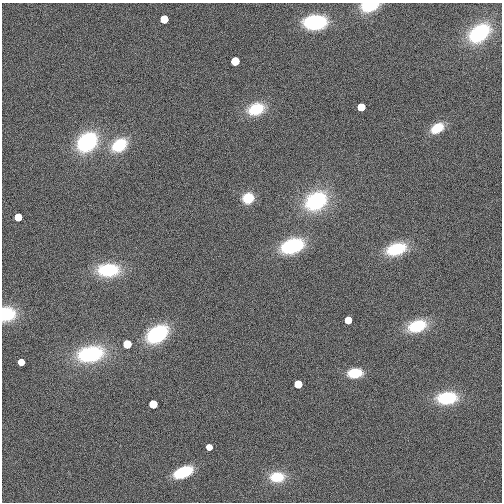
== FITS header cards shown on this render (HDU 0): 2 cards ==
NAXIS1  =                  500
NAXIS2  =                  500

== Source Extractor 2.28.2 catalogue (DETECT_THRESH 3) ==
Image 500 x 500 px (HDU 0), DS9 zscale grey, 1 PNG px = 1 image px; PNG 504 x 504 px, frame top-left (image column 1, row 500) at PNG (2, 3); no overlay
Background 0.00173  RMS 0.08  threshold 0.239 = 3 sigma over >= 5 px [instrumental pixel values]
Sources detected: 30; all 30 listed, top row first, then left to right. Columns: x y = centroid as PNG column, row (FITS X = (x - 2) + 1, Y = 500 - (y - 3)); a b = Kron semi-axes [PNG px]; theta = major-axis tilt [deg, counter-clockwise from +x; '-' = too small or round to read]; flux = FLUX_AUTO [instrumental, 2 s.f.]
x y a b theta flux
370 5 11 7 12 360
164 19 5 5 - 700
315 22 15 10 3 660
479 33 14 10 37 610
235 61 5 5 - 1000
361 107 5 5 - 500
256 109 16 11 18 200
437 128 10 7 31 190
87 142 16 12 43 680
119 145 15 11 35 250
248 198 9 8 - 180
316 201 16 12 32 640
18 217 5 5 - 400
292 246 19 12 19 470
396 249 21 12 18 230
108 270 18 11 1 380
6 314 12 11 - 310
348 320 5 5 - 300
417 326 16 10 18 270
157 334 15 10 34 670
127 344 5 5 - 900
90 354 17 10 10 720
21 362 5 5 - 200
355 373 12 8 7 180
298 384 5 5 - 600
447 398 17 10 4 350
153 404 5 5 - 800
209 447 5 5 - 100
183 472 10 6 23 840
277 477 15 11 2 160
At the frame edge (FLAGS 8, measured only in part): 2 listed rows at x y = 370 5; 6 314